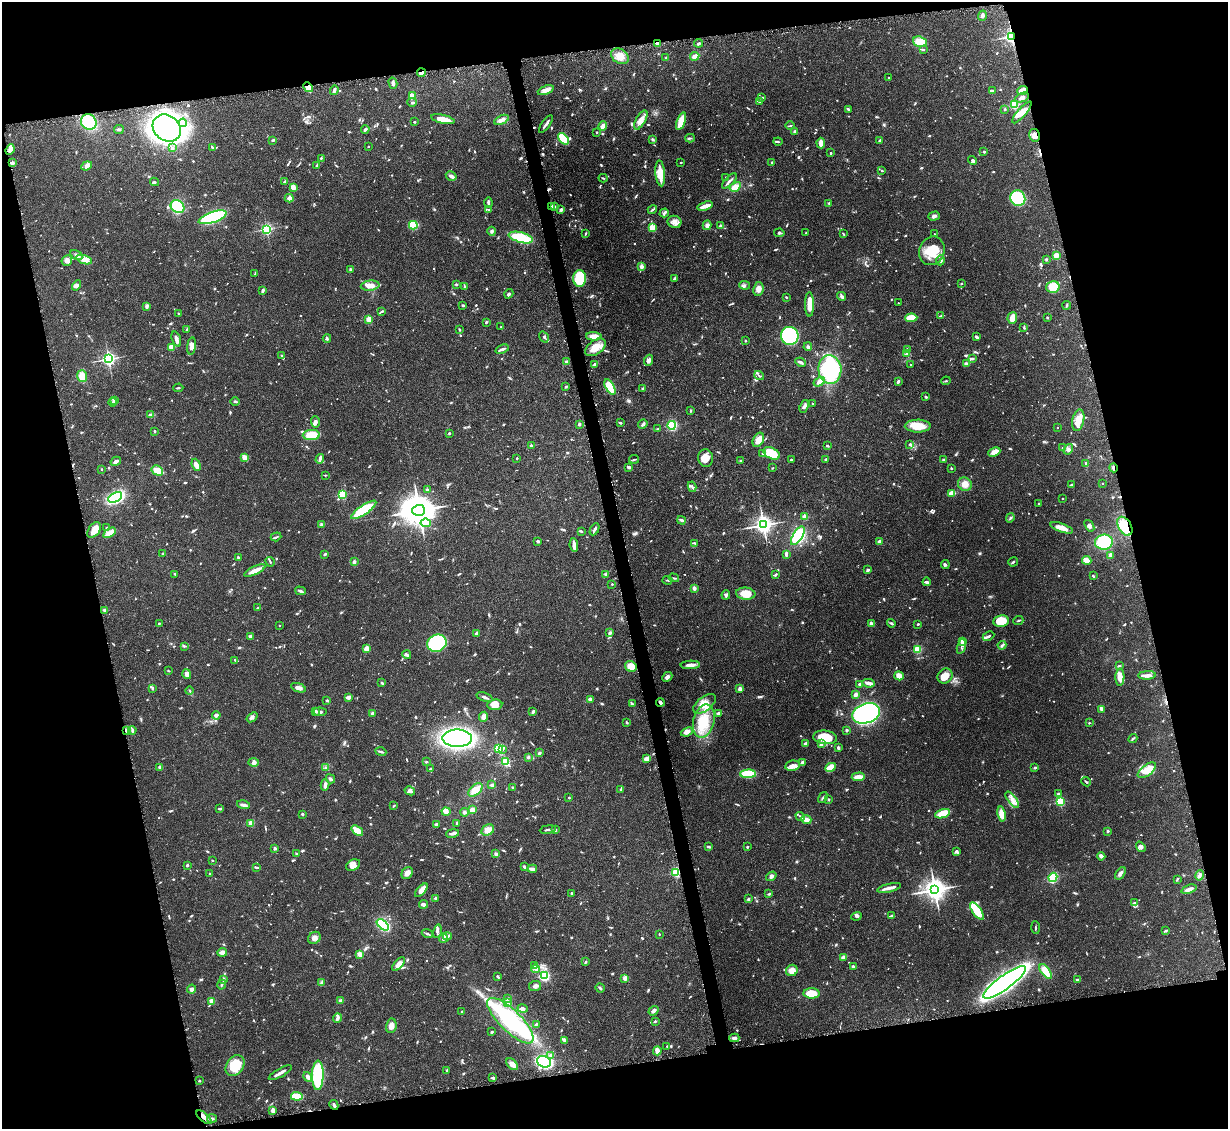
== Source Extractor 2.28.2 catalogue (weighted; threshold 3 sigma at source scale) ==
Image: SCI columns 54-4955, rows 255-4760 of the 4995 x 5067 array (HDU 1 of 3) = the unmasked area's bounding box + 8 px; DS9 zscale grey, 4 x 4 block average (1 PNG px = mean of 4 x 4 image px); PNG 1230 x 1131 px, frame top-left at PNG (2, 2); each listed source drawn as its Kron ellipse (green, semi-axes under 4 px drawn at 4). Shown black and unused: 26% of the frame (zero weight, under 3 of 5 exposures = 4% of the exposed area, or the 3 px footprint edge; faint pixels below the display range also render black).
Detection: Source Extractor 2.28.2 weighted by HDU 2 'WHT'. Background 0.0699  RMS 0.0033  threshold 0.0151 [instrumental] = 3 sigma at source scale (4.5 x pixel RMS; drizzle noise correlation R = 1.50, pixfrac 1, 0.05/0.05 arcsec/px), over >= 5 px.
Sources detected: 1259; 7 too faint to see at this stretch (4 x 4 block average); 4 inside a brighter object's white glare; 3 cosmic-ray / hot-pixel residue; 1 long thin detection or spike segment (spike, bleed or trail) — neither listed nor drawn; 24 coinciding with a brighter row at this scale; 46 inside a brighter listed object's ellipse — not listed separately; of the other 1174, all 500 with FLUX_AUTO >= 1.96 (the completeness limit of this list) listed and drawn (674 fainter detections not listed), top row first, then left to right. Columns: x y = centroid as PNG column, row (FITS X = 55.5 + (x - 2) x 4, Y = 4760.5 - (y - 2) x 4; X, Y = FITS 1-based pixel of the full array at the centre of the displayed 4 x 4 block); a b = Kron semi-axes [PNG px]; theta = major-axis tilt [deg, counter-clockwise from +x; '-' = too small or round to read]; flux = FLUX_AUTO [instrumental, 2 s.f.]
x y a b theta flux
982 16 5 3 - 5.5
1011 36 2 2 - 510
920 42 7 5 -19 38
657 43 2 2 - 33
698 43 4 2 - 3.5
923 50 4 2 - 2
620 56 9 7 -32 21
695 56 4 3 - 15
666 58 2 2 - 2.2
421 73 4 3 - 13
889 78 3 2 - 2.2
393 83 6 3 -75 6.8
308 87 5 4 - 14
334 90 5 3 - 6.2
546 90 8 4 21 12
1022 90 5 3 - 20
992 91 3 2 - 6.8
412 96 2 2 - 79
762 97 3 2 - 2.9
1022 98 7 3 23 6.5
759 101 3 2 - 3.8
412 102 5 2 - 2.8
1014 105 2 2 - 170
848 109 4 2 - 3.7
1005 109 2 2 - 8.2
1022 112 14 4 48 21
443 119 12 4 -13 26
501 120 8 4 27 9.2
641 120 10 5 61 16
681 121 9 3 70 43
89 122 8 7 - 97
414 122 2 2 - 2
183 123 4 3 - 5.6
546 124 10 2 55 7.6
603 126 4 3 - 14
790 126 4 2 - 2.9
167 128 15 12 -39 990
119 129 5 3 - 3.1
365 129 4 3 - 4.1
596 132 2 2 - 2.4
795 132 4 3 - 4.2
1034 135 6 5 - 14
690 138 5 2 - 2.7
563 139 7 3 -50 110
652 139 4 3 - 2.5
273 140 4 2 - 3
880 140 3 2 - 3.6
778 142 4 2 - 2.2
821 143 5 3 - 17
212 147 2 2 - 3
368 147 2 2 - 3.7
172 148 2 2 - 3.9
10 150 5 3 - 9.3
984 152 2 2 - 3.9
831 153 2 2 - 2.9
321 158 3 2 - 2.3
973 160 5 3 - 3.7
681 162 2 2 - 2.1
12 163 3 2 - 7.3
772 163 3 2 - 2.6
317 165 3 2 - 2.2
87 166 6 4 20 7.7
882 171 3 2 - 2
660 173 13 5 -85 46
451 176 6 3 -32 7.4
603 178 4 2 - 2.3
726 178 4 2 - 2.3
729 181 10 2 46 6.8
155 182 4 2 - 2.5
285 182 3 2 - 2.9
293 187 4 3 - 14
735 187 6 4 29 18
289 198 4 4 - 9.1
1018 198 8 7 - 140
488 203 5 2 - 4.9
829 203 3 3 - 2.3
552 206 2 2 - 9.7
554 206 3 2 - 3
705 206 8 2 17 25
178 207 7 6 - 96
488 209 3 2 - 3.1
561 210 4 3 - 3.1
652 210 5 2 - 3.1
664 213 4 3 - 4.1
934 216 6 3 17 5.8
212 217 14 5 19 230
674 222 7 6 - 14
413 225 4 3 - 80
707 225 5 4 - 6.2
721 226 2 2 - 24
652 228 2 2 - 100
266 229 2 2 - 370
492 231 4 3 - 3.8
585 233 3 2 - 2
779 233 5 3 - 3.3
806 233 2 2 - 2.8
843 234 3 2 - 2.8
934 234 2 2 - 2.5
521 238 12 5 -15 79
932 251 14 12 67 60
76 255 6 4 -33 7.4
1056 255 2 2 - 64
84 259 8 3 -19 16
1046 259 3 2 - 2.7
940 260 5 3 - 6.6
67 261 5 5 - 9.6
641 267 2 2 - 36
350 269 4 2 - 2.3
255 274 4 2 - 2.3
579 278 8 6 88 120
675 278 3 2 - 4.4
961 283 2 2 - 3.1
456 284 3 2 - 2.2
77 285 5 4 - 6.1
744 285 5 3 - 4.6
370 286 9 5 8 17
465 286 3 2 - 2.1
1053 287 7 5 15 36
758 289 7 5 82 13
263 291 3 2 - 7.9
509 294 5 3 - 3.6
841 296 4 4 - 4.4
786 297 3 2 - 2.2
898 303 2 2 - 2.4
810 304 12 4 -90 31
463 305 3 3 - 2.6
1067 305 4 2 - 2.8
147 306 3 2 - 5.9
382 311 4 2 - 3.6
178 313 2 2 - 2.3
941 316 3 2 - 2
911 318 6 3 3 40
1012 318 6 5 - 19
1047 318 2 2 - 3.1
369 319 2 2 - 67
486 322 3 2 - 2.8
501 327 2 2 - 4.1
1024 328 3 2 - 2.2
459 329 3 2 - 2.1
187 330 4 3 - 2.7
594 336 8 4 -3 16
790 336 9 8 - 270
544 337 6 3 -57 3.9
976 337 4 2 - 3.5
327 338 4 2 - 3.4
176 339 8 2 -70 11
745 340 3 2 - 2
192 346 9 3 83 12
171 347 2 2 - 63
595 347 12 7 37 29
808 347 4 3 - 4.3
502 349 7 2 22 6
907 350 3 2 - 4
907 354 3 2 - 3.2
282 355 2 2 - 3.5
108 359 2 2 - 640
972 359 4 2 - 4.7
649 360 6 3 69 7.4
566 362 3 3 - 3
801 362 6 3 -28 4.2
595 364 4 2 - 5.1
966 364 4 3 - 5
911 365 2 2 - 2.6
830 369 14 11 -83 250
82 376 6 5 - 23
759 376 5 2 - 3
898 381 4 2 - 5
946 381 5 2 - 2.3
819 382 6 4 33 15
566 387 3 2 - 2.2
610 387 8 3 -62 91
178 388 5 2 - 2.1
643 388 3 2 - 3.3
926 397 3 2 - 2.7
114 400 4 2 - 2.9
112 402 4 2 - 2.6
235 402 4 2 - 3.3
813 404 2 2 - 2.5
804 406 6 3 69 6.3
691 411 3 2 - 2.7
151 415 4 2 - 6.7
1078 420 11 5 77 26
315 422 6 4 -89 6.2
620 423 3 2 - 3.4
579 424 2 2 - 16
643 424 5 2 - 5.2
672 425 4 4 - 130
918 426 13 6 0 35
1057 428 2 2 - 3.3
658 429 4 2 - 3.5
155 431 2 2 - 8.6
449 433 2 2 - 3.4
311 435 8 5 3 40
758 440 7 5 63 23
910 444 3 2 - 2.8
531 446 2 2 - 14
827 446 3 2 - 2.9
1063 448 3 2 - 2.5
1068 449 6 3 56 6
994 452 6 4 24 20
771 453 9 5 -26 44
763 454 2 2 - 2.1
245 458 3 3 - 14
517 458 2 2 - 5
706 458 9 7 -84 20
320 459 5 2 - 5.3
634 459 5 2 - 2.4
791 459 2 2 - 4.7
826 459 3 2 - 3.8
943 459 3 2 - 2.5
116 461 5 3 - 6.4
741 461 2 2 - 3.8
1086 464 4 2 - 3.5
196 465 6 3 -71 16
629 467 3 2 - 5.9
772 468 2 2 - 2.2
951 468 2 2 - 7.6
1114 468 4 2 - 5.6
101 469 2 2 - 2.2
157 470 6 4 -31 31
325 475 2 2 - 2
1103 483 2 2 - 3.1
965 484 7 6 - 16
1071 485 3 3 - 3.1
692 487 5 2 - 3.2
428 490 3 2 - 2.8
952 493 3 3 - 24
342 494 2 2 - 180
115 497 7 4 28 190
1063 498 2 2 - 2.3
1039 503 2 2 - 2.1
364 510 15 4 35 110
419 510 6 5 - 5800
805 517 3 2 - 17
1010 518 5 2 - 2.7
682 520 4 2 - 5.2
426 523 5 3 - 6.5
321 524 3 2 - 2.2
763 525 3 3 - 1300
1089 526 6 3 -53 4.8
1125 526 10 6 -59 48
107 528 3 2 - 2.3
1062 528 12 4 -20 19
594 529 6 2 63 6.3
94 530 9 5 53 18
581 531 4 2 - 2.6
110 533 7 3 33 26
798 536 10 4 58 120
276 537 5 2 - 2.8
538 541 4 2 - 4.2
879 542 3 3 - 6.4
1104 542 9 7 6 110
694 543 4 2 - 3.8
574 545 7 3 -83 12
163 554 3 2 - 2.3
325 554 3 2 - 3.9
786 555 4 2 - 5.6
1110 555 3 2 - 12
238 558 3 2 - 3.5
1087 560 5 3 - 24
270 562 5 2 - 2.5
354 562 2 2 - 8.3
1013 562 5 2 - 3.6
945 564 4 3 - 3.1
868 570 4 3 - 3.4
255 571 11 4 25 18
175 574 3 2 - 2
775 574 4 2 - 2.6
605 575 4 2 - 2.9
1093 576 3 2 - 2.2
674 578 5 2 - 3.3
667 580 5 2 - 2
927 582 4 2 - 5.2
612 584 2 2 - 3.6
694 588 2 2 - 30
300 591 5 2 - 5.5
746 594 9 6 -6 30
726 595 5 3 - 4.3
258 608 3 2 - 2
105 610 3 2 - 5.9
1001 621 7 6 - 46
1018 621 5 2 - 2.4
160 623 4 2 - 2.4
891 623 4 3 - 3.3
871 624 4 3 - 7.8
918 624 2 2 - 3
279 625 2 2 - 2.2
610 632 4 4 - 3.3
477 633 3 2 - 7.1
250 636 3 2 - 4.3
988 636 6 2 26 4.8
962 642 4 3 - 9.3
437 643 10 8 23 220
1002 645 4 3 - 3.8
184 646 4 2 - 2.6
961 646 8 3 74 6.1
367 649 3 3 - 25
917 649 2 2 - 160
407 655 4 2 - 5.4
235 660 3 2 - 2.5
690 665 10 4 3 11
631 666 6 5 - 23
1119 666 4 2 - 2.7
168 671 2 2 - 2
187 674 5 3 - 10
1147 675 9 2 3 12
899 676 5 4 - 18
945 676 8 7 - 15
667 677 5 3 - 7.5
1120 677 8 4 89 19
382 683 3 2 - 3.4
869 683 6 3 -12 11
859 684 2 2 - 3.8
152 688 3 2 - 2.1
298 688 8 3 -19 9.2
740 689 3 3 - 6.3
189 691 4 2 - 2.7
855 695 4 3 - 6.9
485 697 8 2 -20 4.8
348 698 4 2 - 11
590 699 3 3 - 6.1
327 701 3 2 - 2.4
660 702 4 2 - 5.2
632 704 3 2 - 3.5
704 704 13 7 37 25
495 705 7 5 7 24
1102 709 4 2 - 10
316 711 2 2 - 8.4
533 711 3 2 - 5.4
320 712 6 2 -5 5.7
372 713 2 2 - 23
719 713 4 2 - 6.3
866 713 14 9 18 460
216 715 4 3 - 5.8
252 717 6 3 38 5.6
483 717 5 4 - 7.4
704 721 17 10 76 52
627 723 2 2 - 3.4
1089 723 2 2 - 3
126 730 3 2 - 4.3
132 730 4 2 - 3.4
847 730 2 2 - 15
687 732 6 4 23 11
825 737 12 7 -5 53
457 738 15 8 -1 560
1133 739 5 2 - 2.8
806 744 3 2 - 9.1
821 744 3 2 - 3.4
498 748 2 2 - 130
838 748 3 2 - 3.6
502 749 3 2 - 2.5
381 752 5 2 - 3.5
539 753 2 2 - 7.8
528 757 2 2 - 3.4
647 758 4 3 - 13
254 762 5 4 - 5.5
426 762 3 2 - 2.4
505 762 2 2 - 180
803 763 3 2 - 11
793 766 7 5 8 12
160 767 2 2 - 26
325 767 3 2 - 2.1
831 767 5 3 - 39
1035 768 3 2 - 2.8
430 769 3 2 - 2
1147 770 11 5 38 29
748 774 7 3 2 96
858 777 7 3 3 18
330 779 5 3 - 4.4
1086 782 5 2 - 3.1
325 785 6 3 76 9.3
492 785 3 3 - 3.7
512 787 2 2 - 2.2
475 790 8 5 42 22
621 790 2 2 - 5.2
410 791 5 3 - 9.3
1059 793 3 2 - 3.9
569 798 2 2 - 2.2
823 798 6 2 55 3.1
829 799 2 2 - 2.5
1012 800 10 3 -53 11
1060 802 2 2 - 190
243 805 6 3 -16 5.8
394 806 4 2 - 2
220 809 4 2 - 2.8
472 810 4 3 - 10
446 812 4 4 - 8.8
465 812 4 3 - 3.6
302 814 2 2 - 4.3
943 814 8 4 18 47
1001 814 7 4 -80 24
800 816 5 2 - 3.8
806 819 5 3 - 14
251 823 2 2 - 66
457 823 3 2 - 3
436 824 3 2 - 3.7
548 829 8 2 9 4.4
488 830 7 5 29 17
555 830 2 2 - 6.7
357 831 6 2 -38 47
1108 831 2 2 - 11
453 833 7 3 11 7.6
709 847 4 2 - 4.7
747 847 2 2 - 8.7
1141 847 5 4 - 7.4
275 848 3 2 - 7.3
957 852 4 2 - 2.5
296 854 4 2 - 2.4
496 854 4 3 - 3.9
1101 856 4 2 - 9
212 860 2 2 - 2.7
188 865 4 2 - 2.5
353 865 7 5 30 16
256 867 3 2 - 4.3
524 867 4 2 - 2.8
532 869 5 2 - 8.2
407 873 6 5 - 10
675 873 2 2 - 180
1120 873 7 3 54 7.1
210 874 3 2 - 3.1
1200 875 5 2 - 4.1
771 876 5 3 - 5.1
1053 877 5 3 - 110
1177 879 4 2 - 2.5
889 888 12 2 14 14
1189 889 8 2 21 13
421 890 8 3 47 14
935 890 4 3 - 2100
571 893 2 2 - 3.3
769 894 4 2 - 2.1
436 898 3 2 - 2.1
748 899 4 2 - 2.1
1134 903 4 3 - 3.5
423 904 4 2 - 10
977 911 10 4 -53 53
857 916 5 3 - 4.1
892 916 3 3 - 5.4
383 925 7 3 -41 220
1035 928 6 2 -87 2.3
437 931 7 2 77 4.2
1165 931 3 3 - 2.7
427 934 6 2 -22 4.2
659 934 2 2 - 3.6
447 936 4 3 - 4.1
314 938 7 5 41 9.7
443 938 5 2 - 9.1
222 952 5 2 - 15
360 954 2 2 - 70
843 957 4 2 - 7.6
585 962 3 2 - 2.4
399 964 8 4 48 13
535 965 3 3 - 3.2
853 966 2 2 - 5.4
535 969 4 3 - 5.4
792 970 6 5 - 14
1046 971 8 4 -53 27
497 976 2 2 - 2.5
545 976 3 2 - 200
625 978 4 4 - 6.2
224 979 3 2 - 2.6
1077 980 3 2 - 2.2
322 982 2 2 - 2.2
1005 982 26 7 36 1200
222 985 5 2 - 2.6
535 986 6 5 - 6.7
600 988 5 2 - 4.3
191 989 5 4 - 4.6
812 993 8 5 -4 46
508 999 3 2 - 2.2
341 1000 3 2 - 6.2
212 1001 2 2 - 51
508 1003 3 2 - 2.9
523 1008 5 3 - 7.5
654 1011 5 3 - 4.6
462 1012 2 2 - 3.4
337 1018 5 2 - 9.6
510 1021 30 10 -44 190
655 1021 2 2 - 3.3
536 1024 3 2 - 2.6
391 1026 7 5 79 13
492 1032 2 2 - 2.3
734 1038 5 3 - 6.9
564 1040 4 2 - 2.6
667 1046 2 2 - 3.9
657 1051 4 2 - 19
551 1055 3 3 - 3.5
544 1062 7 5 -20 260
512 1064 7 4 -46 12
235 1066 11 8 57 51
447 1070 3 2 - 2.2
280 1073 13 2 30 12
318 1075 15 6 89 180
308 1077 5 3 - 8.2
493 1078 4 2 - 3.8
199 1081 2 2 - 3.4
297 1096 6 3 -5 57
334 1105 5 2 - 4
273 1111 3 2 - 18
204 1117 9 3 -41 15
212 1118 5 2 - 4
Overlapping masked pixels (flux is a lower limit): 11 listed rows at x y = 1011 36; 657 43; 421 73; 308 87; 1022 90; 1034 135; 552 206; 1114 468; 1125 526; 126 730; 204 1117
Diffuse or blended objects may show on this block-average render without a row.